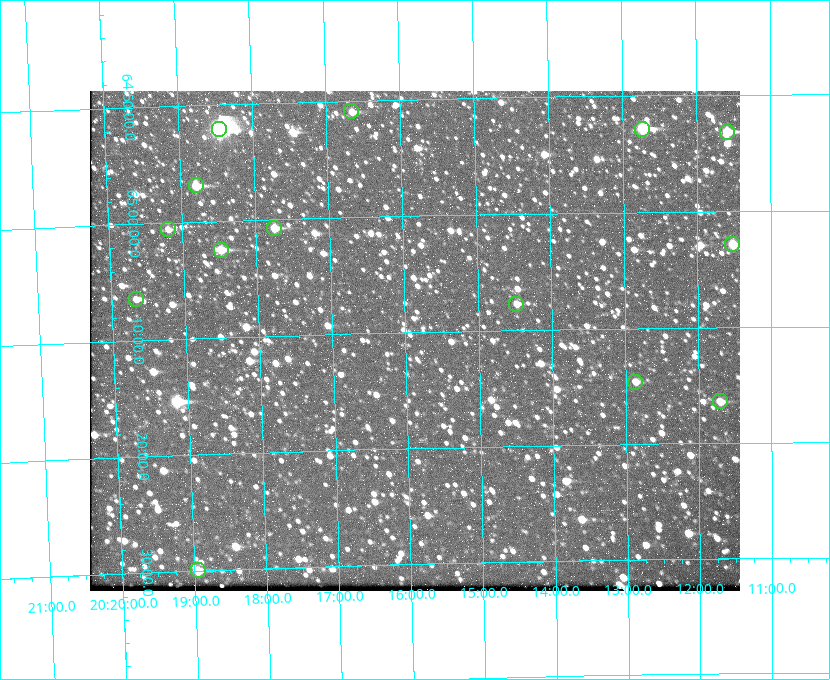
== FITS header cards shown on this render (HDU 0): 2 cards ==
NAXIS1  =                  650 / Width of table row in bytes
NAXIS2  =                  500 / Number of rows in table

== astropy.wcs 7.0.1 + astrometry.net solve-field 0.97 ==
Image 650 x 500 px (HDU 0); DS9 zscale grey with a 90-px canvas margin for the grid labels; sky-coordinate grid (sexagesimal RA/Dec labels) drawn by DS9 from the SOLVED WCS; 14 Tycho-2 reference stars matched to detected sources circled (green)
Header WCS: none
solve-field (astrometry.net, Tycho-2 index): SOLVED blind (the file carries no WCS)
Solved WCS: RA---TAN-SIP/DEC--TAN-SIP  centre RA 20:15:53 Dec +65:11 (303.97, +65.18 deg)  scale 5.17 arcsec/px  FOV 56.0' x 43.0'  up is -179 deg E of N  parity flipped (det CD > 0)
(file carries no celestial WCS; the grid is the blind solution)
Tycho-2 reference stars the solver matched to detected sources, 14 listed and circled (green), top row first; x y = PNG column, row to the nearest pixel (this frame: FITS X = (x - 90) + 1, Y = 500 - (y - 91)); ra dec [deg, ICRS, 3 dp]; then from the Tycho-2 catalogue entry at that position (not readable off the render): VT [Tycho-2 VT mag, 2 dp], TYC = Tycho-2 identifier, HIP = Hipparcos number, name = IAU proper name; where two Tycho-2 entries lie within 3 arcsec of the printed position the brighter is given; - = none
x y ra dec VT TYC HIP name
351 111 304.164 +64.849 10.65 4240-315-1 - -
219 129 304.612 +64.868 7.89 4241-1703-1 100101 -
642 129 303.184 +64.880 9.02 4240-488-1 - -
727 132 302.897 +64.886 9.40 4240-717-1 - -
196 185 304.698 +64.948 10.27 4241-1684-1 - -
274 228 304.437 +65.012 10.41 4241-1775-1 - -
168 229 304.798 +65.009 11.15 4241-1628-1 - -
732 244 302.882 +65.048 10.25 4240-98-1 - -
221 250 304.620 +65.041 10.25 4241-1573-1 - -
136 299 304.916 +65.107 11.17 4241-1518-1 - -
516 304 303.620 +65.129 11.18 4240-34-1 - -
635 382 303.217 +65.244 11.17 4240-236-1 - -
720 401 302.928 +65.273 10.74 4240-760-1 - -
198 570 304.739 +65.499 10.16 4241-1715-1 - -